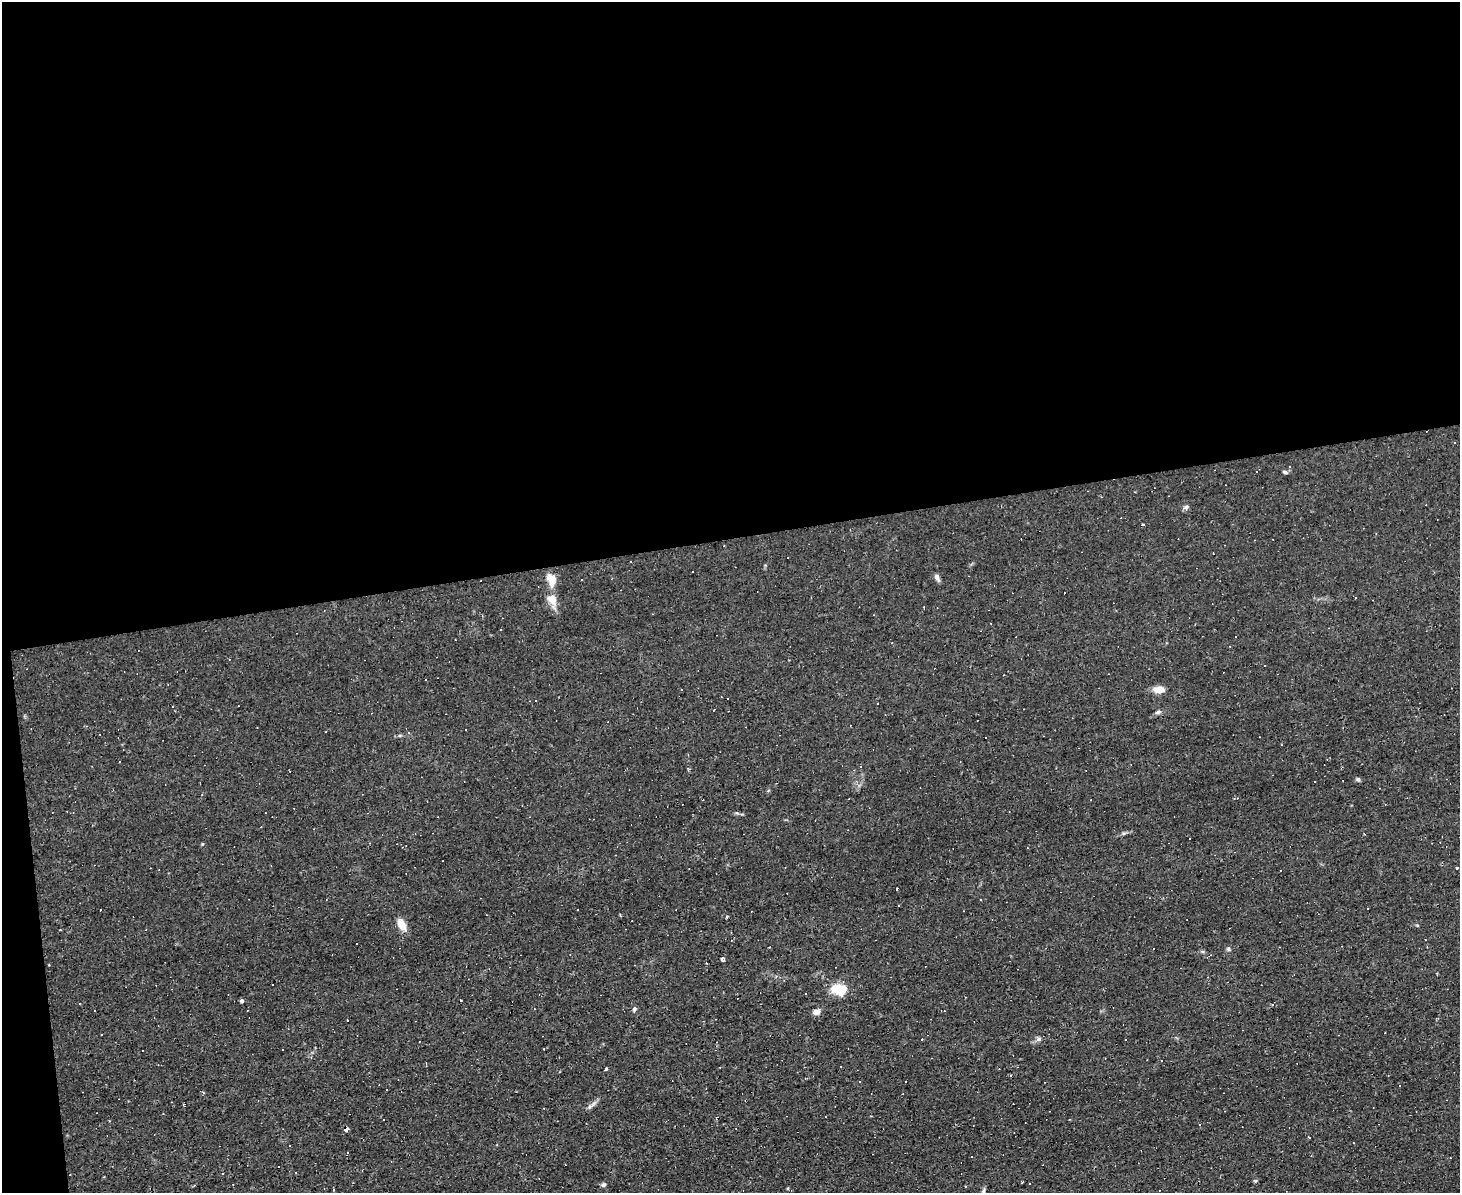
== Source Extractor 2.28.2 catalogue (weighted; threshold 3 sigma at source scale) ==
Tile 1 of 3 x 4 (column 1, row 1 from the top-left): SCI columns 128-1585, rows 3575-4765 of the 4742 x 4765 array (HDU 1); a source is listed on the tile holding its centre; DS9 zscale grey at full resolution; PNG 1462 x 1195 px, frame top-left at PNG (2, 2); no overlay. Shown black and unused: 46% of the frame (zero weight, under 2 of 3 exposures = <1% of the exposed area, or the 3 px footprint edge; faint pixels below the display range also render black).
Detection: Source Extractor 2.28.2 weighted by HDU 2 'WHT'; one run over the whole footprint, this tile lists its part. Background 0.0153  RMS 0.0039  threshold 0.0178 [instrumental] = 3 sigma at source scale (4.5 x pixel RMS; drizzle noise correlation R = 1.50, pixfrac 1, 0.05/0.05 arcsec/px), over >= 5 px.
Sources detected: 97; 43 cosmic-ray / hot-pixel residue — not listed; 1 inside a brighter listed object's ellipse — not listed separately; the other 53 listed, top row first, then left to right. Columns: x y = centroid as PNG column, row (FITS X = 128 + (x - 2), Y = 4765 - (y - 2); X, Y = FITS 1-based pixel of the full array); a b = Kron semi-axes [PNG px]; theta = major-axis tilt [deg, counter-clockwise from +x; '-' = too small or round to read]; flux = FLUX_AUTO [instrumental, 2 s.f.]
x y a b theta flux
1285 472 6 4 -18 0.68
1186 508 8 6 88 1
1143 524 5 3 - 0.53
937 577 9 5 -67 1.5
551 580 15 10 -76 5.1
582 580 3 2 - 0.46
552 600 13 10 -42 4.2
924 607 3 2 - 0.31
892 643 4 4 - 0.34
229 659 3 2 - 0.22
425 680 2 2 - 0.31
681 689 3 2 - 0.44
1159 690 13 8 1 3.7
728 699 3 2 - 0.59
877 703 3 3 - 1.7
714 710 3 2 - 0.34
1158 712 9 5 16 0.93
466 729 2 2 - 0.33
861 767 3 2 - 0.29
1358 779 6 5 - 0.67
1315 782 3 2 - 0.57
1236 798 6 3 8 0.57
1457 868 3 3 - 0.49
897 889 3 2 - 1.3
981 900 3 2 - 0.47
727 916 4 3 - 0.38
401 924 13 8 -61 4.7
357 943 3 2 - 0.48
1228 949 6 5 - 0.72
722 959 4 3 - 2.8
839 989 18 12 -1 9.1
461 1000 3 3 - 0.67
242 1001 4 3 - 0.9
1272 1005 5 3 - 0.41
634 1009 6 4 64 0.9
943 1011 5 2 - 0.41
816 1012 8 6 16 2
347 1020 3 2 - 0.5
101 1034 3 2 - 0.53
1039 1039 8 6 14 1.1
1126 1039 3 2 - 0.41
606 1069 3 3 - 0.59
590 1106 7 4 19 0.8
384 1119 2 2 - 0.24
109 1121 2 2 - 0.3
346 1129 4 4 - 2.2
1309 1137 4 2 - 0.24
289 1145 3 3 - 0.48
971 1157 3 2 - 0.45
222 1174 3 3 - 0.98
1255 1181 5 4 - 0.46
603 1185 6 5 - 0.82
983 1191 7 4 73 0.71
Overlapping masked pixels (flux is a lower limit): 1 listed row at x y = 346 1129
Unlisted compact peaks at least as high as the median listed source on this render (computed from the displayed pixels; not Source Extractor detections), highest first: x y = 202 844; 1124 833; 1417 925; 400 735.